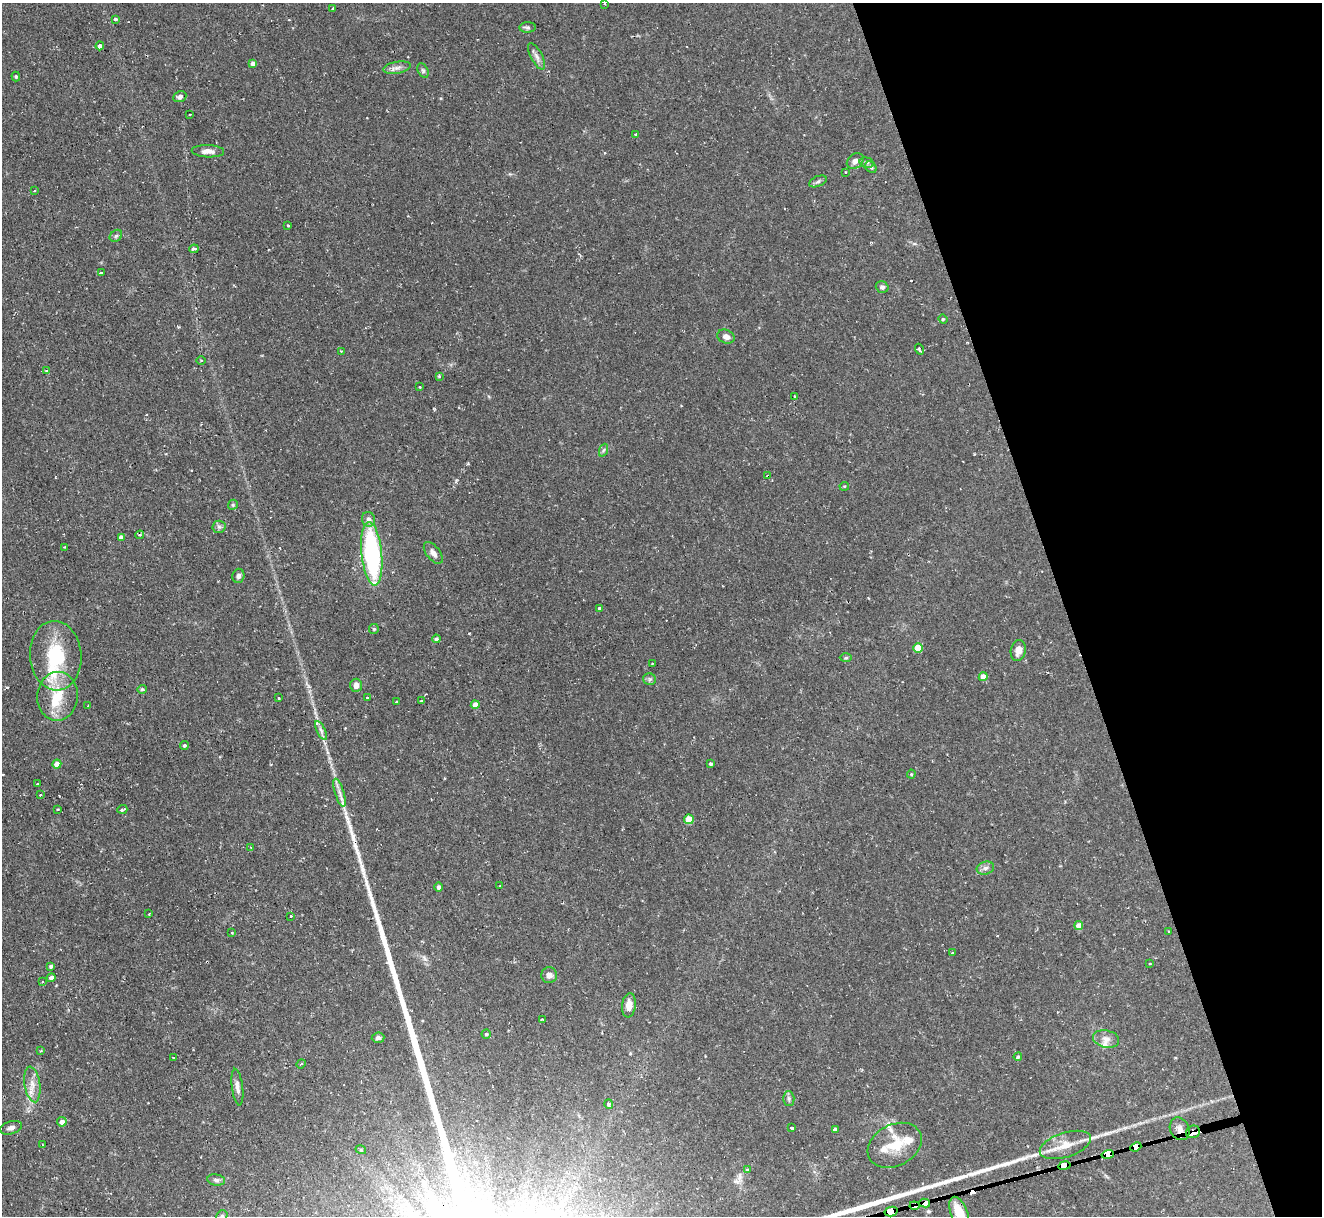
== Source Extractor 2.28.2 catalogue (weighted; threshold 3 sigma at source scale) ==
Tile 12 of 4 x 4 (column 4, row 3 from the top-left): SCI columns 3960-5279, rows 1353-2566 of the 5279 x 5261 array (HDU 1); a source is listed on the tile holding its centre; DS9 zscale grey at full resolution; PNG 1324 x 1218 px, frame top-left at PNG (2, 3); each listed source drawn as its Kron ellipse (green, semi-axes under 4 px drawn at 4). Shown black and unused: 20% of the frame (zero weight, under 2 of 3 exposures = <1% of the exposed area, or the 3 px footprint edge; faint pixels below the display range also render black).
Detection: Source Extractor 2.28.2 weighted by HDU 2 'WHT'; one run over the whole footprint, this tile lists its part. Background 0.126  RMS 0.0071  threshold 0.0318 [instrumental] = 3 sigma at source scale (4.5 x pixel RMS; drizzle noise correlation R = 1.50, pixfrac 1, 0.05/0.05 arcsec/px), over >= 5 px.
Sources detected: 143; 10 cosmic-ray / hot-pixel residue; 1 long thin detection or spike segment (spike, bleed or trail) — neither listed nor drawn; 8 inside a brighter listed object's ellipse — not listed separately; the other 124 listed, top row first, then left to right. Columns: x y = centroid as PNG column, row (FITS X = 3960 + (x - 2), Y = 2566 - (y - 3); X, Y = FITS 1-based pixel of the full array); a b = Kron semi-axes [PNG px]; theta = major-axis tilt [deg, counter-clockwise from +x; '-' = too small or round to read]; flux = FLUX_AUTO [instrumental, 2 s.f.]
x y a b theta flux
605 4 3 2 - 0.78
332 9 3 3 - 1.7
115 19 4 3 - 1.9
528 27 8 5 5 1.8
100 46 4 4 - 3
537 56 14 5 -61 3.3
253 63 4 4 - 3.1
397 68 14 6 10 3.4
423 71 8 5 -63 1.3
16 77 5 4 - 0.89
180 97 7 5 25 2
190 114 3 2 - 0.58
636 135 4 3 - 1.4
208 151 16 6 -2 4.8
855 161 9 7 38 3.2
867 163 7 5 -15 1.4
871 167 6 5 - 1.3
845 172 3 2 - 0.73
818 181 9 5 23 1.8
35 191 3 3 - 0.75
288 226 4 2 - 0.63
116 236 7 5 43 1.5
194 249 5 3 - 4
101 273 4 3 - 1.5
882 287 6 5 - 1.8
943 319 5 4 - 0.8
726 337 9 6 -23 3.2
919 349 5 3 - 2.8
341 351 3 3 - 0.97
201 360 5 3 - 0.85
46 371 3 3 - 1.1
439 376 3 3 - 2.1
419 387 3 2 - 0.97
794 396 4 3 - 2.2
604 450 7 4 70 1.3
768 476 3 3 - 1.8
844 486 5 4 - 0.72
233 505 5 4 - 0.98
369 519 7 6 - 3.6
219 527 6 6 - 1.7
140 535 4 3 - 1
121 537 4 4 - 2.9
65 547 3 3 - 1.2
433 553 13 6 -52 3.8
372 554 32 10 -84 100
238 576 7 6 - 1.9
599 608 4 4 - 0.89
374 629 5 5 - 0.92
436 639 4 4 - 1.7
918 648 5 5 - 13
1018 651 11 7 78 5.8
56 656 35 25 -86 42
846 658 6 4 2 0.92
652 663 2 2 - 0.52
983 677 4 4 - 7.2
650 679 6 6 - 1.6
356 685 7 6 - 3.6
142 689 5 4 - 0.96
58 696 24 20 86 22
279 698 3 3 - 0.92
367 698 3 2 - 1.5
422 700 3 3 - 1.8
396 702 3 3 - 0.97
475 705 4 4 - 6.1
88 706 2 2 - 0.59
321 730 10 4 -63 2.4
184 746 4 4 - 1.1
57 764 4 4 - 7.2
711 764 3 3 - 1.2
911 774 4 4 - 0.84
38 784 3 2 - 0.94
340 793 15 4 -73 3.7
40 795 2 2 - 0.68
58 809 3 2 - 0.49
122 809 5 3 - 1.9
689 819 5 4 - 17
251 847 3 3 - 0.42
985 868 9 6 16 2.5
499 886 2 2 - 0.52
439 887 4 4 - 2.2
149 914 3 2 - 0.61
291 916 3 2 - 0.84
1079 925 4 4 - 6.4
1169 931 2 2 - 0.59
232 933 2 2 - 0.77
953 953 3 3 - 1.4
1149 963 3 3 - 1.1
51 966 4 3 - 1.4
549 975 8 8 - 3.7
51 978 4 4 - 3.6
43 982 3 3 - 1.2
629 1005 12 7 83 7
542 1020 3 3 - 1
486 1034 4 4 - 1.2
378 1038 6 5 - 1.9
1106 1039 13 8 -12 4.5
41 1051 4 3 - 0.78
173 1057 2 2 - 0.56
1018 1057 4 4 - 1.1
301 1064 5 3 - 1
32 1084 18 7 -81 6.9
237 1087 18 5 -82 4.1
789 1098 7 5 -88 1.6
609 1104 5 4 - 1.6
62 1122 5 4 - 4.5
11 1128 11 6 16 2.8
792 1128 3 3 - 4.9
835 1129 4 4 - 2.5
1180 1129 12 9 -62 4.6
1193 1132 7 6 - 810
42 1145 4 3 - 0.85
895 1145 28 20 28 20
1065 1145 26 12 18 12
1136 1147 6 4 23 930
361 1150 5 3 - 0.73
1108 1154 6 4 16 1000
1064 1165 6 4 10 1400
748 1169 3 3 - 1.8
216 1180 9 5 -9 1.9
925 1203 5 4 - 1400
914 1206 5 4 - 550
891 1211 7 4 13 1900
959 1213 17 8 -70 20
222 1216 6 5 - 1.3
Overlapping masked pixels (flux is a lower limit): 9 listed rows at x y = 919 349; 768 476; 1193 1132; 1136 1147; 1108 1154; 1064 1165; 925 1203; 914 1206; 891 1211
Isophote crosses this tile's border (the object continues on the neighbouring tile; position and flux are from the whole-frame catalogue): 2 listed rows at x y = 959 1213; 222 1216
Unlisted compact peaks at least as high as the median listed source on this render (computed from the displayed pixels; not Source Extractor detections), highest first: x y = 363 870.